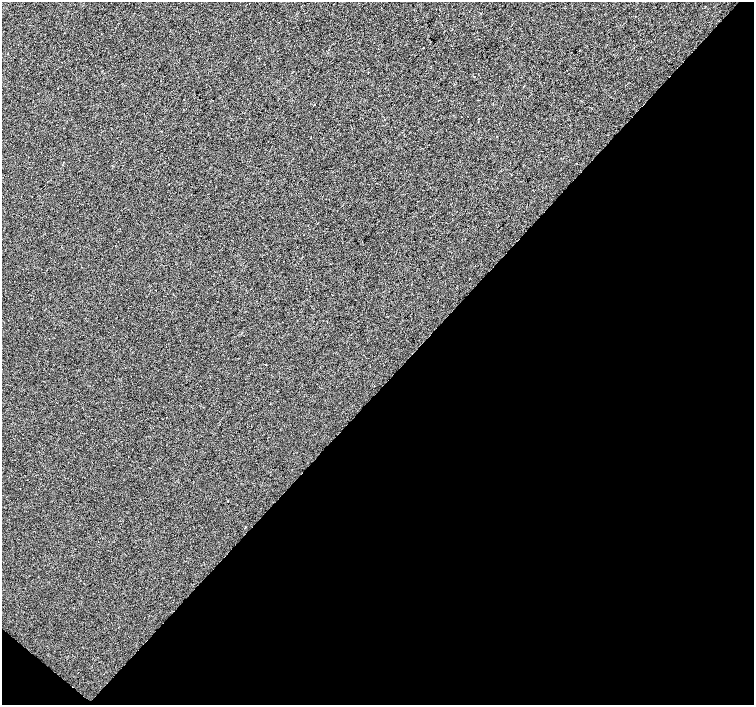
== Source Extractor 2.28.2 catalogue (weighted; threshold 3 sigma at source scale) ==
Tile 15 of 4 x 4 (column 3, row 4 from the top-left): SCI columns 3005-4507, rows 169-1574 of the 6014 x 6028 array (HDU 1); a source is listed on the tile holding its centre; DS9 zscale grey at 2 x 2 block average (1 PNG px = mean of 2 x 2 image px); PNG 756 x 707 px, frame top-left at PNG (2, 2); no overlay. Shown black and unused: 46% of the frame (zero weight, under 2 of 3 exposures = <1% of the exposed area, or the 3 px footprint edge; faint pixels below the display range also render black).
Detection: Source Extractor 2.28.2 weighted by HDU 2 'WHT'; one run over the whole footprint, this tile lists its part. Background -4.46e-04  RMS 0.0042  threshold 0.0187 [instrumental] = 3 sigma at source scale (4.5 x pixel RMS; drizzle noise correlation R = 1.50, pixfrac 1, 0.0396/0.0396 arcsec/px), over >= 5 px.
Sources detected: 4; all 4 listed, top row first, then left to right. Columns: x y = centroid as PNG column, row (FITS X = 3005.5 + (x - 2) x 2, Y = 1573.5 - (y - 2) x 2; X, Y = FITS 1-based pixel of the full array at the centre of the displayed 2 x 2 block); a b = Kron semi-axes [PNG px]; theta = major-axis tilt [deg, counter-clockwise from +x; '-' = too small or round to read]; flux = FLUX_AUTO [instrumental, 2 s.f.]
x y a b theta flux
423 48 2 2 - 0.86
314 104 2 2 - 2.9
478 119 2 2 - 2.2
245 527 2 2 - 1.1